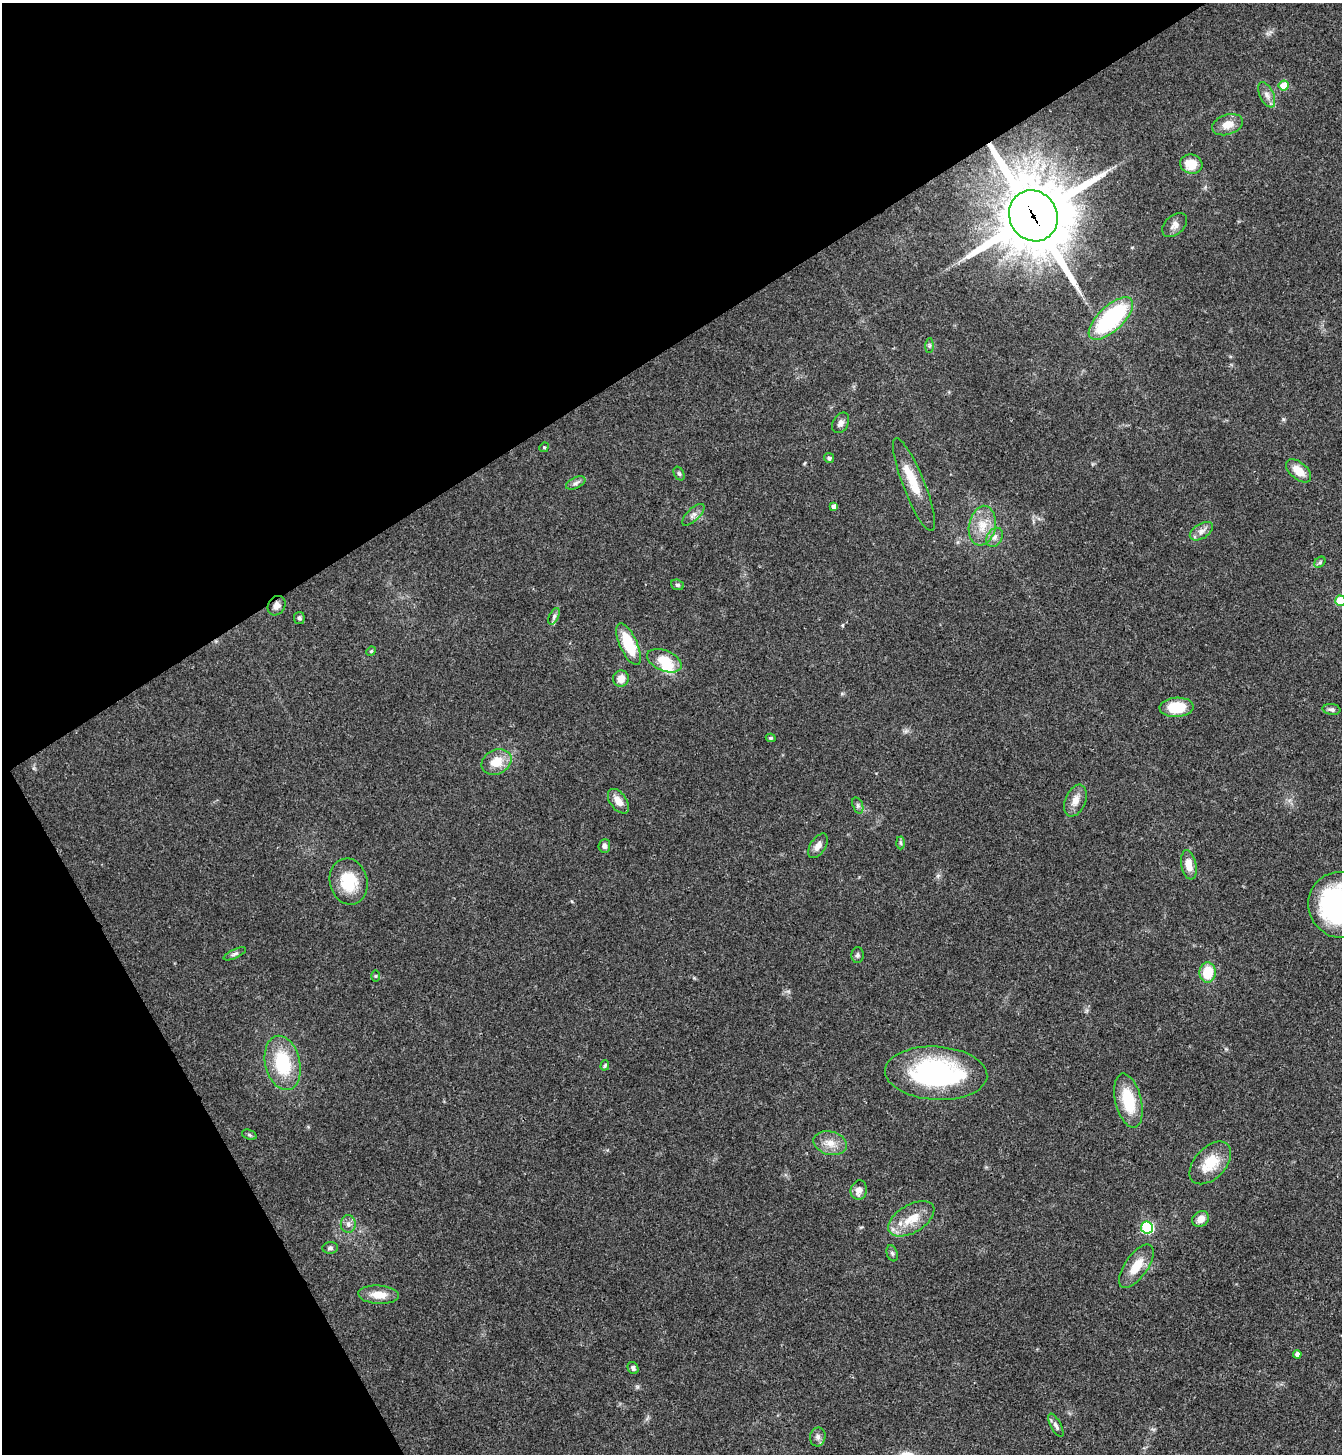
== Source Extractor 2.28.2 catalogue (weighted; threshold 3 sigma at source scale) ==
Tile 5 of 4 x 4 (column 1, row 2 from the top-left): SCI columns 159-1498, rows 2912-4363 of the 5812 x 5818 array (HDU 1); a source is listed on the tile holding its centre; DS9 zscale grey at full resolution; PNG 1344 x 1456 px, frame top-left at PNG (2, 3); each listed source drawn as its Kron ellipse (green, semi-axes under 4 px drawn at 4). Shown black and unused: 31% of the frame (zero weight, under 3 of 4 exposures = <1% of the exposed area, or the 3 px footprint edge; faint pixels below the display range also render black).
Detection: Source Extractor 2.28.2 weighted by HDU 2 'WHT'; one run over the whole footprint, this tile lists its part. Background 0.0593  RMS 0.0051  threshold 0.0228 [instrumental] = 3 sigma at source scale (4.5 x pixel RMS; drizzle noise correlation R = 1.50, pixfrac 1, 0.05/0.05 arcsec/px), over >= 5 px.
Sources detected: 69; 1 inside a brighter object's white glare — neither listed nor drawn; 1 inside a brighter listed object's ellipse — not listed separately; the other 67 listed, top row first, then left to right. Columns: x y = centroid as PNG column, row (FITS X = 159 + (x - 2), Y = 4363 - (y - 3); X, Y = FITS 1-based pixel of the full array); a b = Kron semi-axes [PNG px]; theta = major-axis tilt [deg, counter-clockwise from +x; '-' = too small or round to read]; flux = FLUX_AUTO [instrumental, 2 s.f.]
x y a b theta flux
1284 86 5 5 - 12
1267 95 13 7 -64 2.9
1227 125 16 10 19 6.5
1191 164 11 9 -16 9.4
1033 216 26 24 -58 4600
1175 225 14 9 41 3.2
1111 318 28 12 43 61
929 346 7 4 90 1
841 423 11 7 61 2.3
544 447 5 4 - 0.61
829 458 5 4 - 1
1298 471 15 8 -40 6.9
679 474 7 5 -62 0.97
576 483 10 5 25 1.7
914 485 50 11 -68 15
834 506 4 4 - 2
693 515 14 6 44 2.3
982 526 20 13 79 9.3
1201 531 13 7 32 2.8
995 537 10 7 57 2.4
1320 562 6 4 46 0.89
677 585 6 5 - 0.97
1340 601 5 5 - 21
277 606 10 8 61 2.9
554 616 9 4 64 1.4
299 618 6 5 - 1.1
629 644 22 8 -66 20
371 651 5 4 - 0.51
664 661 18 10 -23 11
621 679 8 7 - 4.8
1177 707 17 9 3 15
1331 709 9 5 -6 1.4
771 738 5 3 - 0.68
496 762 15 12 26 9.6
618 801 14 8 -54 4.9
1075 801 17 10 67 4.9
858 805 8 5 -71 1.2
901 843 6 4 -88 0.85
604 846 7 6 - 1.8
818 846 13 7 57 3.3
1189 865 15 7 -79 5.3
349 882 23 19 -76 18
1340 905 33 31 -70 99
235 954 12 4 25 1.4
858 955 8 6 89 1.2
1207 972 10 8 85 14
375 976 6 4 89 0.67
283 1063 27 17 -77 28
605 1065 5 4 - 0.69
936 1073 51 26 -3 84
1128 1101 27 13 -76 21
249 1135 7 4 -21 0.9
830 1143 17 11 -15 6.1
1210 1163 25 15 46 14
859 1190 10 8 75 3.6
911 1219 25 14 30 11
1201 1219 9 7 39 4.2
348 1224 9 7 -87 2.2
1147 1227 6 6 - 54
330 1248 8 6 5 1.3
892 1253 8 5 -71 1.1
1136 1266 25 11 55 10
379 1295 20 9 -3 7.5
1297 1354 4 4 - 2.6
633 1368 6 5 - 1.4
1056 1425 13 5 -62 1.8
818 1437 9 7 77 2
Overlapping masked pixels (flux is a lower limit): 2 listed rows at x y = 1033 216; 277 606
Isophote crosses this tile's border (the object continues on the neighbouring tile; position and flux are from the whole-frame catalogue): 2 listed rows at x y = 1340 601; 1340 905